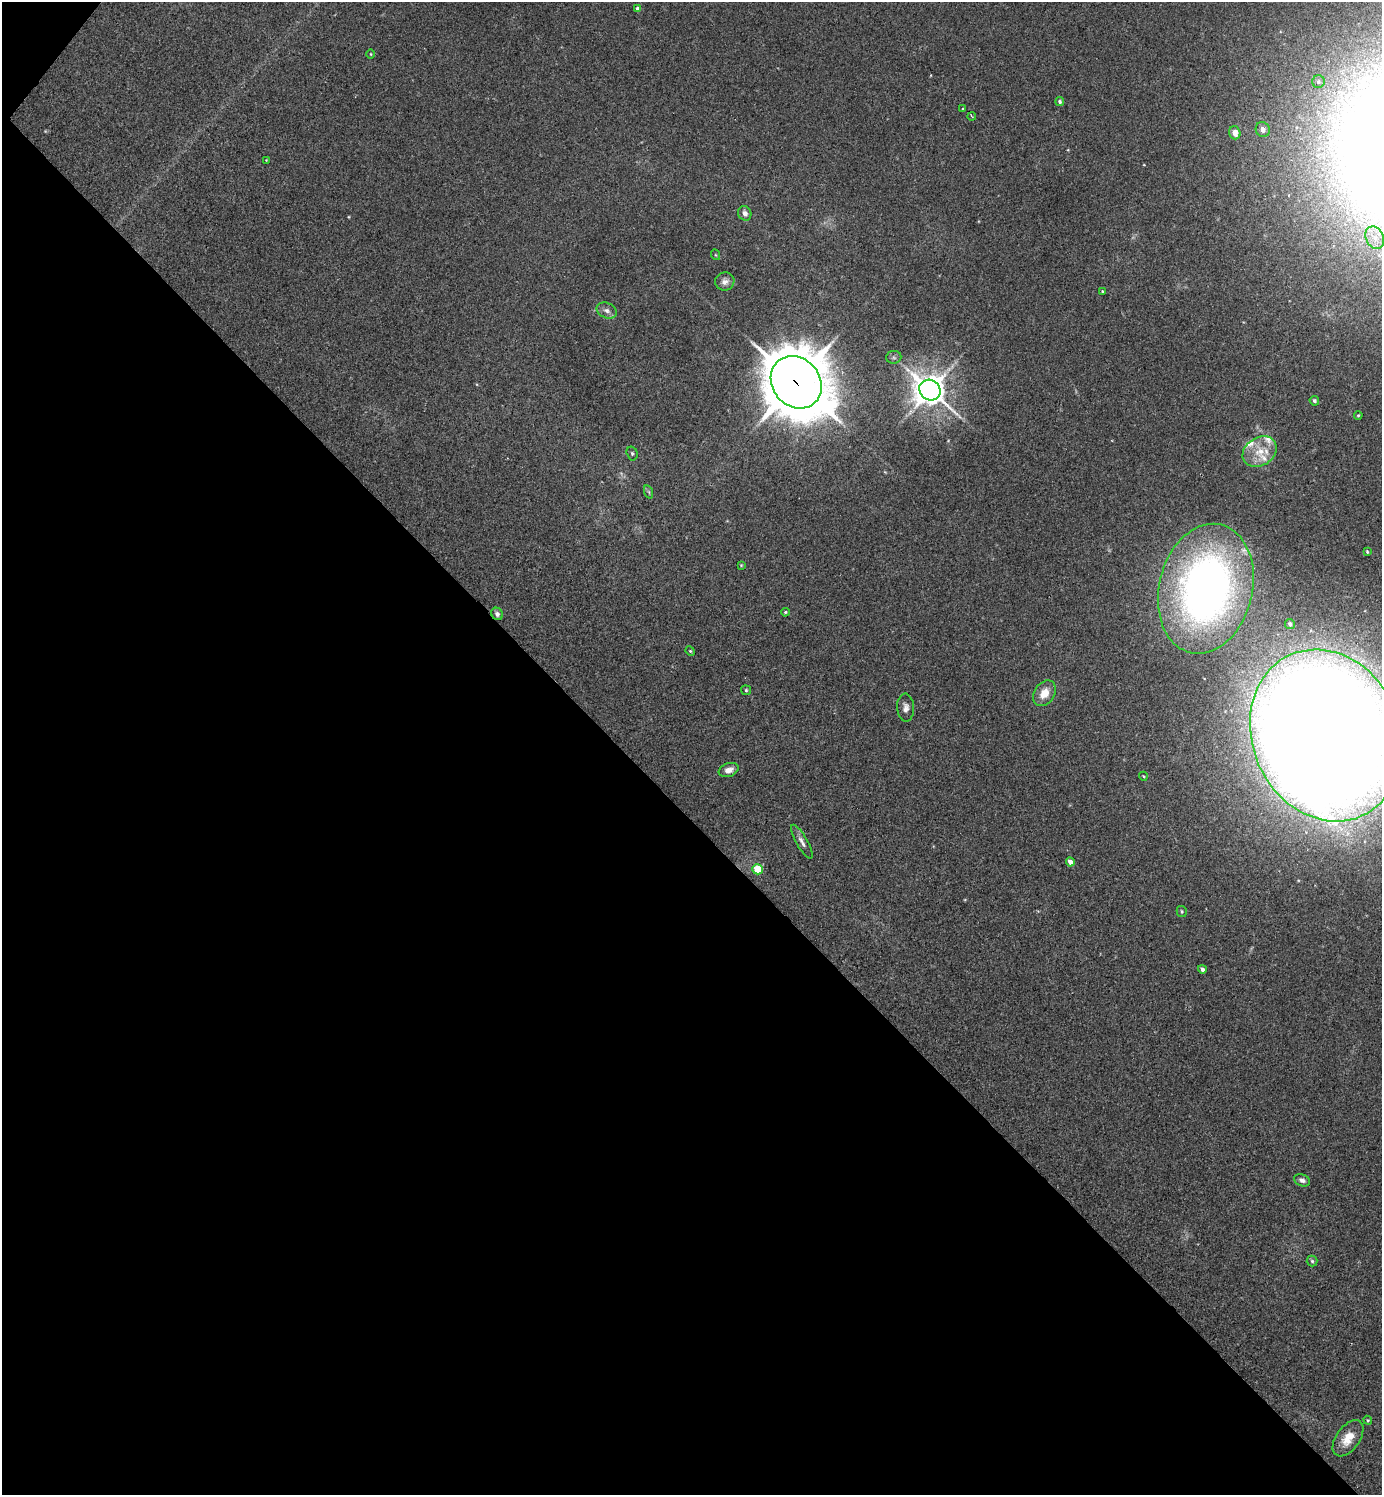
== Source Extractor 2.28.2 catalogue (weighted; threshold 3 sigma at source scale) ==
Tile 9 of 4 x 4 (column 1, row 3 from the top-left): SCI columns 328-1707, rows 1533-3025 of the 6045 x 6042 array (HDU 1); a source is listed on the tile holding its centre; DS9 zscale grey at full resolution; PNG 1384 x 1497 px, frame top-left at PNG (2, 2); each listed source drawn as its Kron ellipse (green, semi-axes under 4 px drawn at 4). Shown black and unused: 46% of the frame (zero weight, under 2 of 3 exposures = <1% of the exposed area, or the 3 px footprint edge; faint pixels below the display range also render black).
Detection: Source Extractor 2.28.2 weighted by HDU 2 'WHT'; one run over the whole footprint, this tile lists its part. Background 0.0433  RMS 0.0074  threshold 0.0333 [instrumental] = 3 sigma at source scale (4.5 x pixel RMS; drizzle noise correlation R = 1.50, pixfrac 1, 0.05/0.05 arcsec/px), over >= 5 px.
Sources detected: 48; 3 inside a brighter listed object's ellipse — not listed separately; the other 45 listed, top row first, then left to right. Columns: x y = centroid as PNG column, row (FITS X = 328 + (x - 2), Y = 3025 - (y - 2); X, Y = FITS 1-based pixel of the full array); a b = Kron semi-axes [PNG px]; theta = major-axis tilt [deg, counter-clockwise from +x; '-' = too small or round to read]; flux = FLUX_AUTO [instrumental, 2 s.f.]
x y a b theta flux
638 9 4 4 - 4.1
371 54 4 3 - 0.61
1318 82 6 6 - 1.8
1060 102 4 4 - 1.5
963 109 4 3 - 0.81
972 116 4 2 - 0.8
1263 130 7 7 - 3.8
1235 133 6 5 - 6.6
266 160 4 4 - 0.49
745 213 7 6 - 3.7
1375 238 12 8 -66 7.4
716 255 5 3 - 0.66
725 281 9 9 - 3.8
1102 291 3 2 - 0.62
607 311 11 7 -25 3.9
894 357 7 6 - 1.8
796 382 28 23 -51 4100
930 390 11 10 - 1300
1314 401 5 4 - 1.6
1358 415 4 3 - 0.77
1260 452 18 14 33 15
632 453 7 5 -74 1.4
649 492 7 4 -71 1.2
1367 552 3 2 - 0.78
741 565 4 3 - 0.69
1206 589 66 46 76 440
785 612 4 3 - 0.82
497 614 6 5 - 2.3
1290 624 5 5 - 2
690 651 5 4 - 0.87
746 690 5 5 - 1.1
1044 693 14 10 56 9.7
906 708 14 8 -87 4.1
1326 735 88 73 -66 4100
729 770 10 7 19 5.4
1143 776 4 3 - 0.62
802 842 19 5 -60 4
1070 862 4 4 - 4.5
757 869 5 5 - 23
1182 911 5 5 - 1.1
1202 969 4 3 - 2.8
1302 1180 8 6 -23 3
1312 1261 5 5 - 1.2
1368 1420 4 4 - 0.8
1348 1438 21 11 54 13
Overlapping masked pixels (flux is a lower limit): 1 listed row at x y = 796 382
Isophote crosses this tile's border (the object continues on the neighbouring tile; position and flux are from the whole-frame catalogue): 1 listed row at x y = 1326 735